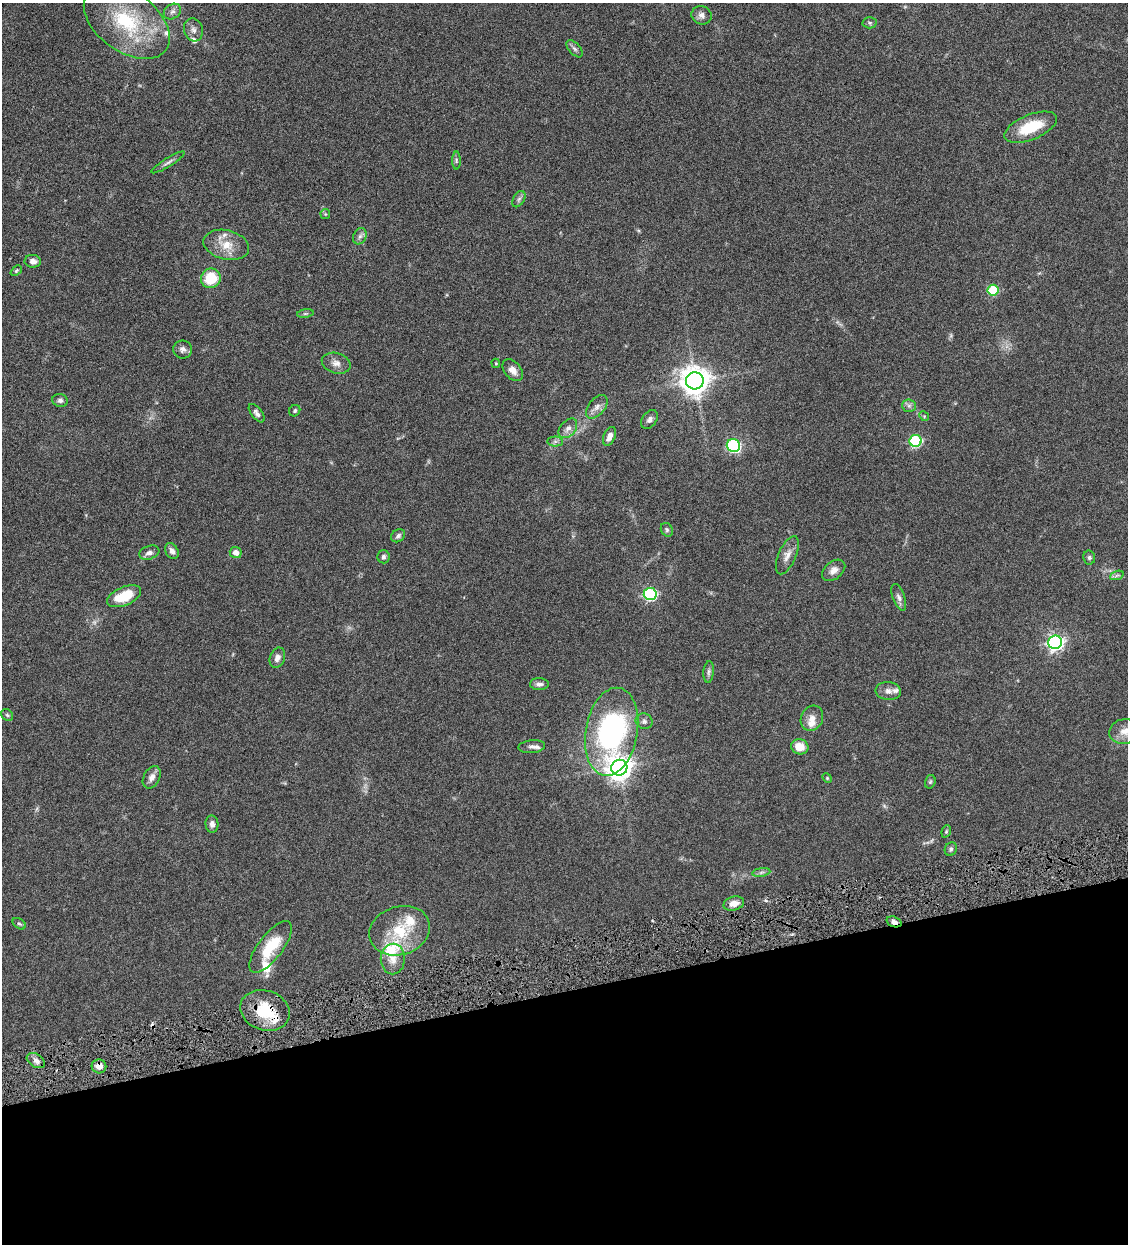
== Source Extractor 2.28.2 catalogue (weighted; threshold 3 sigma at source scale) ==
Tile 14 of 4 x 4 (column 2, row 4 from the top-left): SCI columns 1388-2513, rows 3-1244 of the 4909 x 4973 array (HDU 1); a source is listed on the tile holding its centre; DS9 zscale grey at full resolution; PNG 1130 x 1246 px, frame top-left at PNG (2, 3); each listed source drawn as its Kron ellipse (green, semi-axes under 4 px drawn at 4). Shown black and unused: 20% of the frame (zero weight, under 4 of 8 exposures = <1% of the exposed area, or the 3 px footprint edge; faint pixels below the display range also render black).
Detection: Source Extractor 2.28.2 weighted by HDU 2 'WHT'; one run over the whole footprint, this tile lists its part. Background 0.0434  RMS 0.0037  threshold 0.0151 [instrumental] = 3 sigma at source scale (4.09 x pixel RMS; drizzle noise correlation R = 1.36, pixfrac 0.8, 0.05/0.05 arcsec/px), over >= 5 px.
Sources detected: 88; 2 too faint to see at this stretch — neither listed nor drawn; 9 inside a brighter listed object's ellipse — not listed separately; the other 77 listed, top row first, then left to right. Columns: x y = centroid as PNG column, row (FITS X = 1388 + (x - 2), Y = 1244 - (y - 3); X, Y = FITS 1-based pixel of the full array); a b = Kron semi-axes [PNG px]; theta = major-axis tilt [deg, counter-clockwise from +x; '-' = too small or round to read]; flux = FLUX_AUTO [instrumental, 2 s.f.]
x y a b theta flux
172 12 9 7 34 1.2
702 15 10 9 - 1.7
127 22 48 30 -36 26
869 23 7 5 -3 0.64
193 30 11 9 -73 1.7
574 49 10 5 -48 0.93
1031 127 28 12 22 12
456 160 9 4 -90 0.57
168 162 19 4 32 1.3
519 199 9 5 59 0.91
325 214 5 5 - 0.4
360 236 8 6 62 1.1
226 245 23 14 -14 6.1
33 261 8 6 -7 1.6
16 271 6 4 42 0.47
211 278 10 9 - 9.9
993 290 5 5 - 16
305 313 8 4 8 0.55
183 349 9 9 - 1.4
336 363 15 10 -16 2.4
496 363 5 4 - 0.38
513 370 12 8 -49 2.4
695 381 9 8 - 450
60 400 8 6 -12 1
909 406 6 6 - 0.94
597 407 14 8 51 2.1
295 411 6 5 - 0.61
257 413 11 5 -52 1.2
924 416 5 4 - 0.42
649 419 10 7 56 1.2
568 428 11 7 48 1.9
609 436 10 5 66 2.2
555 441 7 5 1 0.84
915 441 6 6 - 33
733 445 6 6 - 44
667 530 7 5 -60 0.66
398 536 7 6 - 0.92
172 551 8 6 -59 1.7
149 553 10 6 19 1.5
236 553 6 5 - 2.1
787 555 20 8 67 2.7
383 557 6 6 - 0.78
1089 558 7 6 - 0.73
834 570 13 8 39 2.2
1117 575 7 4 19 0.7
650 594 6 6 - 47
124 596 18 9 23 9.5
899 597 14 6 -70 1.5
1055 642 7 6 - 100
277 658 10 7 69 1.8
709 672 11 5 85 0.93
539 684 9 6 -2 1.3
888 691 12 9 -6 2
7 715 6 5 - 0.53
812 718 13 10 63 2.9
644 721 8 7 - 1.1
1125 731 16 12 10 3.4
612 732 44 26 80 72
532 747 13 6 6 1.5
800 747 9 7 -17 4.5
619 768 8 8 - 330
152 777 12 8 62 2
827 778 5 4 - 0.38
930 782 7 5 74 0.56
212 824 8 6 -85 1.5
946 831 6 4 70 0.44
951 849 7 6 - 0.75
761 872 9 4 9 0.9
734 904 10 7 15 2.6
894 922 8 5 -19 1.6
19 924 7 5 -36 0.55
400 931 31 24 18 14
271 947 31 12 53 12
393 959 15 12 89 3.5
265 1010 25 20 -18 12
36 1061 10 6 -32 1.6
99 1066 7 7 - 2.5
Overlapping masked pixels (flux is a lower limit): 3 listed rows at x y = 894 922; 265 1010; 99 1066
Isophote crosses this tile's border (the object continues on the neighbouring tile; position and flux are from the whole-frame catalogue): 1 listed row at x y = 1125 731